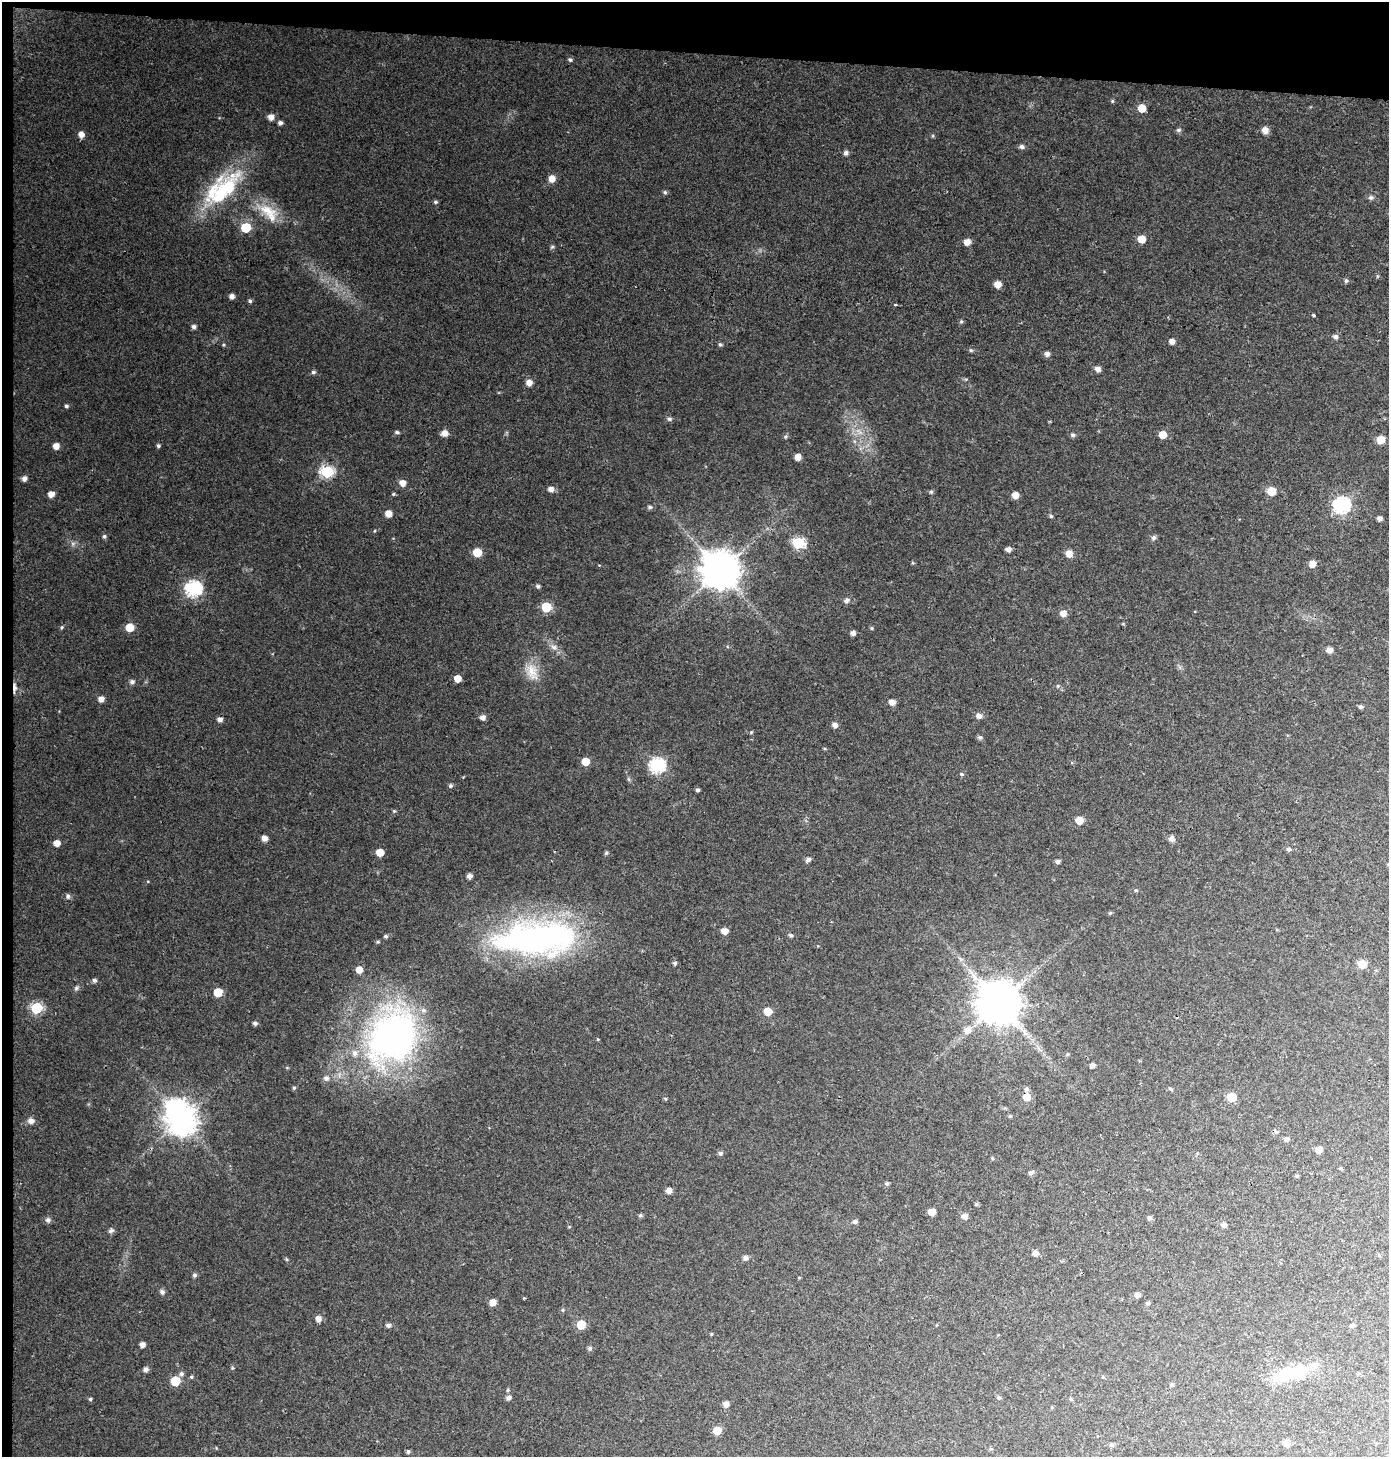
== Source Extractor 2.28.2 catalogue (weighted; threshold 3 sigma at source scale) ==
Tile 1 of 3 x 3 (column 1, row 1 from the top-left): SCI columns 229-1615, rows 2920-4374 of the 4620 x 4374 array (HDU 1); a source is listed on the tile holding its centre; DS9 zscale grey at full resolution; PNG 1391 x 1459 px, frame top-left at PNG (2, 2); no overlay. Shown black and unused: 4% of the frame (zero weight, under 2 of 3 exposures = <1% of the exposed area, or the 3 px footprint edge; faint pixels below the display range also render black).
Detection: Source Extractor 2.28.2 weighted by HDU 2 'WHT'; one run over the whole footprint, this tile lists its part. Background 0.055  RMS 0.0061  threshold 0.0277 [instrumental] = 3 sigma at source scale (4.5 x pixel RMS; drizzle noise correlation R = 1.50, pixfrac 1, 0.0396/0.0396 arcsec/px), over >= 5 px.
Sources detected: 188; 2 inside a brighter object's white glare — not listed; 2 inside a brighter listed object's ellipse — not listed separately; the other 184 listed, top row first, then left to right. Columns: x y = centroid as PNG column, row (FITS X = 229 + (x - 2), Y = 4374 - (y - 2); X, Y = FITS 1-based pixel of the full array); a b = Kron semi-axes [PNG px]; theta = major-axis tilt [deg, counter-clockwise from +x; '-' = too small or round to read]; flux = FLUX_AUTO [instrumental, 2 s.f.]
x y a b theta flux
570 60 6 5 - 1.1
1112 101 5 4 - 0.68
1142 108 5 5 - 9.7
271 117 6 6 - 3.1
280 123 5 5 - 1.6
1178 130 6 5 - 1.1
1265 130 6 6 - 4.2
81 134 6 5 - 3.4
1022 147 6 5 - 1.7
846 153 6 5 - 1.6
552 179 7 6 - 4.6
223 190 65 23 48 46
665 192 6 5 - 0.95
1370 198 7 5 -16 1.3
435 202 6 4 -20 0.92
267 210 28 14 -24 14
246 227 6 6 - 20
1141 239 6 6 - 6.5
967 242 7 6 - 3.8
1346 281 5 4 - 1.1
997 284 6 6 - 4.9
232 296 5 5 - 2.4
250 301 5 4 - 1.1
895 305 3 3 - 0.75
1313 315 3 3 - 2.8
961 321 5 5 - 0.86
193 326 5 5 - 1.6
1335 337 6 6 - 1.6
1172 341 5 5 - 3.2
720 344 5 5 - 0.89
971 350 6 5 - 0.82
1047 354 6 6 - 1.9
1097 369 6 5 - 2.7
313 372 6 4 15 1.1
529 382 6 6 - 3.9
66 406 5 4 - 0.96
669 419 7 5 -21 1.2
397 432 5 4 - 0.94
444 433 7 7 - 3.2
1073 435 6 5 - 1.2
1162 435 5 5 - 7.5
1381 440 6 6 - 8.5
56 446 6 6 - 3.7
158 446 4 4 - 1.1
797 457 6 5 - 4.3
327 472 6 6 - 65
24 479 6 5 - 2.2
402 483 6 6 - 3.8
551 489 6 6 - 2.7
1271 491 7 6 - 8.6
931 492 5 4 - 0.93
51 494 6 5 - 4
393 494 5 4 - 0.66
1015 495 6 5 - 4.6
1341 505 7 7 - 140
650 507 6 5 - 1.2
388 514 6 6 - 4.7
1051 516 5 5 - 0.88
1379 518 4 4 - 2.3
104 536 6 5 - 1.1
1153 538 6 5 - 1.6
798 543 6 6 - 54
1008 549 5 5 - 2.4
477 552 6 6 - 10
1069 554 7 7 - 4.2
1312 564 5 5 - 4.9
720 571 11 10 - 1500
538 586 5 5 - 1.2
193 589 7 7 - 120
846 600 6 6 - 1.7
546 607 6 6 - 31
1063 613 6 6 - 4
62 627 5 4 - 0.77
130 627 5 5 - 13
872 628 5 3 - 0.62
853 633 5 5 - 2.1
554 647 8 6 -29 2.1
1329 650 5 5 - 3.7
531 671 18 12 -84 8.7
457 678 5 5 - 7.1
132 682 6 5 - 1.5
14 688 15 4 87 2.2
101 699 6 6 - 2.5
892 702 6 6 - 3.2
1361 707 5 5 - 1.2
979 716 6 6 - 2.6
482 717 6 6 - 2.4
220 719 5 5 - 2.3
835 725 6 6 - 2.1
980 737 6 5 - 1.3
586 761 5 5 - 12
657 765 7 6 - 100
961 774 5 4 - 0.92
450 786 6 5 - 1
697 790 4 4 - 1.1
394 811 4 4 - 0.62
1079 820 6 6 - 6.6
264 838 6 5 - 3.4
1171 839 7 7 - 2.2
57 843 5 5 - 4.9
1289 849 5 5 - 1.3
380 852 6 5 - 7
606 853 5 4 - 0.72
808 860 6 5 - 1.6
1057 862 5 5 - 1.6
469 876 6 5 - 2.2
1136 890 5 4 - 0.68
68 896 6 5 - 1.3
1110 913 5 4 - 0.64
724 931 6 5 - 3.9
790 935 7 4 -27 0.93
386 936 5 5 - 0.99
540 938 96 40 2 170
378 942 5 3 - 0.67
675 963 5 4 - 1.2
1362 964 7 6 - 8.6
359 970 6 6 - 4.9
971 973 5 3 - 1.1
94 980 5 5 - 1.5
76 988 6 5 - 1.1
218 992 6 6 - 9.7
999 1003 11 11 - 2200
36 1008 6 6 - 49
767 1011 5 5 - 10
255 1023 6 5 - 1.4
967 1030 9 8 - 3.6
392 1037 72 57 46 180
1092 1066 4 4 - 2
326 1078 7 7 - 2.1
294 1088 5 4 - 0.75
1026 1089 5 5 - 1.5
1171 1089 7 4 -28 0.83
1027 1097 5 5 - 8.8
1231 1097 6 6 - 13
1010 1116 5 4 - 0.62
181 1119 9 9 - 840
31 1121 7 7 - 2.6
1276 1132 6 5 - 1.1
1287 1139 6 5 - 1.4
1318 1150 5 5 - 4.1
720 1153 6 5 - 1.2
992 1158 5 3 - 0.52
1031 1173 6 5 - 1.5
1297 1176 6 3 -17 0.64
887 1184 5 4 - 0.98
669 1191 5 5 - 3.3
976 1204 5 4 - 0.83
932 1212 6 5 - 4.4
640 1215 5 4 - 0.9
964 1216 6 5 - 2.8
1150 1218 6 5 - 1.2
48 1220 6 6 - 1.8
855 1221 5 5 - 1.4
1224 1225 6 5 - 1.8
111 1231 8 5 29 1.3
1035 1253 6 5 - 2.6
745 1258 6 6 - 1.9
194 1275 5 5 - 1.3
162 1292 6 5 - 1.8
1137 1295 5 5 - 1.9
524 1298 3 2 - 0.68
493 1302 5 5 - 4.9
1148 1303 5 5 - 0.97
318 1319 6 5 - 3.5
388 1325 5 5 - 1.6
581 1325 6 5 - 17
1352 1325 5 4 - 0.99
142 1345 5 5 - 2.9
590 1348 6 5 - 1.2
146 1369 6 6 - 1.6
1291 1373 47 15 13 29
181 1374 7 6 - 1.4
191 1377 5 4 - 0.79
175 1381 6 6 - 16
1171 1384 4 4 - 0.97
999 1397 6 4 -20 0.85
509 1398 6 6 - 1.8
90 1399 4 4 - 0.85
1071 1399 5 4 - 0.7
726 1404 5 5 - 3
717 1430 6 6 - 8.2
1287 1443 6 6 - 3.8
1111 1445 6 5 - 0.99
408 1451 5 4 - 0.96
Overlapping masked pixels (flux is a lower limit): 1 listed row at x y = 14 688